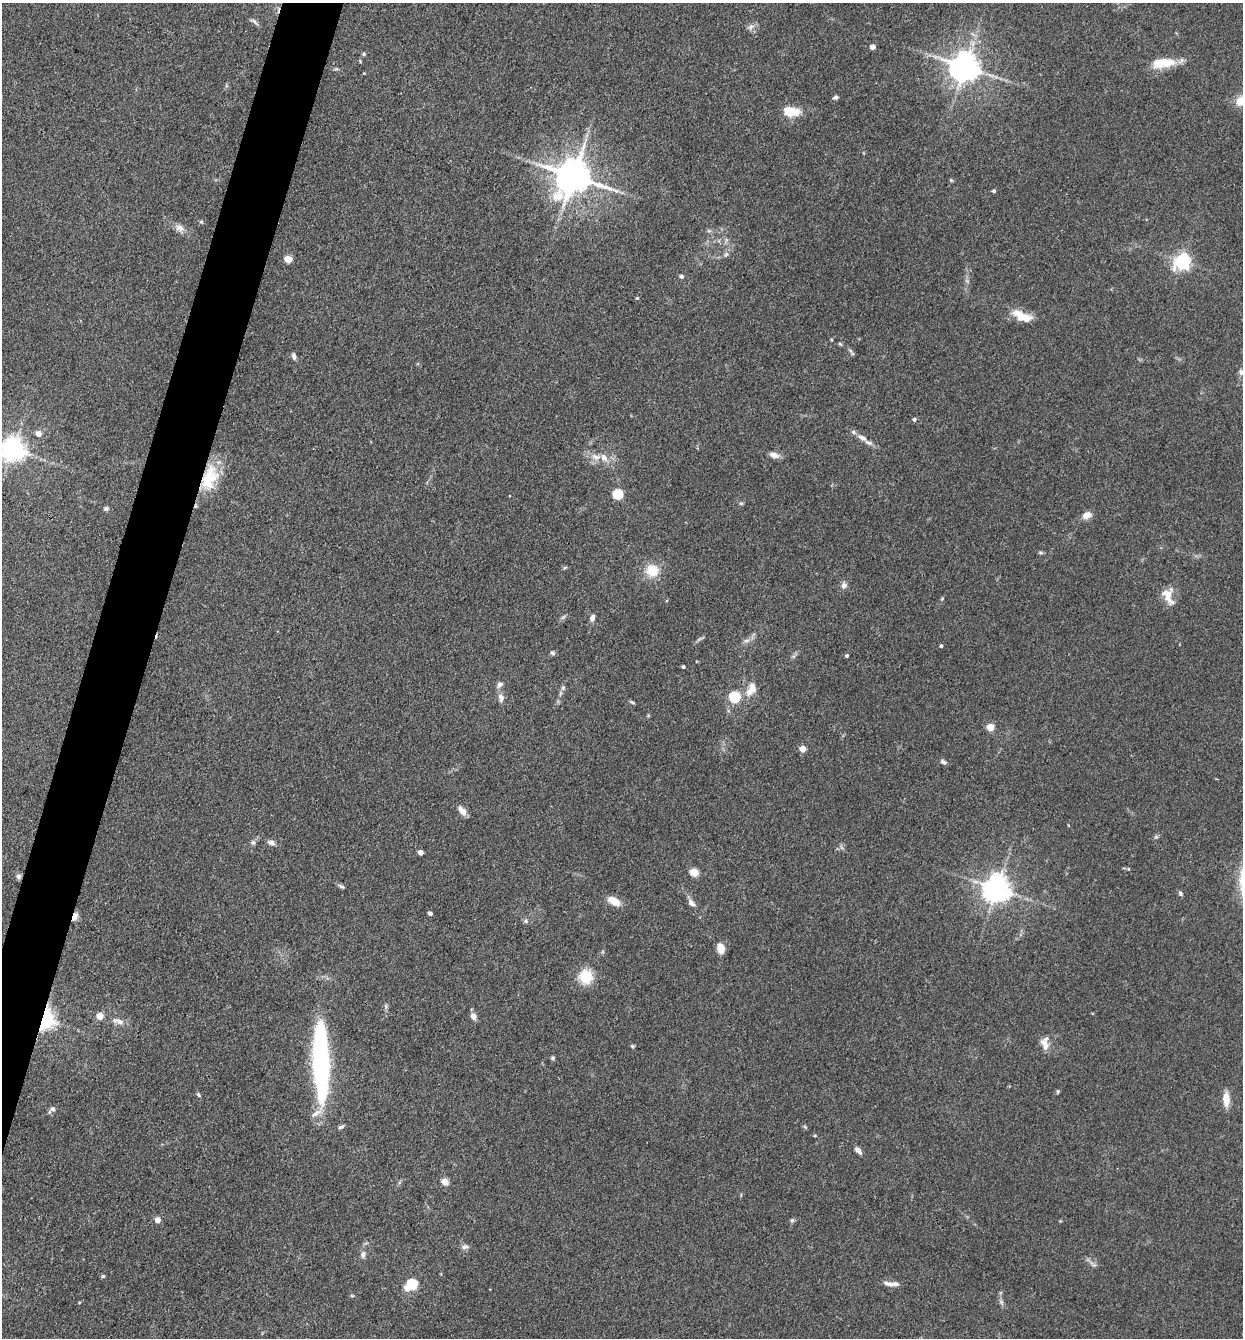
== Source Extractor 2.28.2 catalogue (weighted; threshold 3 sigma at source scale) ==
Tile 7 of 4 x 4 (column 3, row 2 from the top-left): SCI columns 2744-3984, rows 2672-4007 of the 5357 x 5342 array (HDU 1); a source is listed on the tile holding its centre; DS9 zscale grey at full resolution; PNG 1245 x 1340 px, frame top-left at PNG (2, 3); no overlay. Shown black and unused: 4% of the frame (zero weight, under 3 of 4 exposures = <1% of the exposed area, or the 3 px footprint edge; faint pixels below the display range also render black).
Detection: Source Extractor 2.28.2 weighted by HDU 2 'WHT'; one run over the whole footprint, this tile lists its part. Background 0.132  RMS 0.0068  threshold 0.0305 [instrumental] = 3 sigma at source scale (4.5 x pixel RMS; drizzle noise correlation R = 1.50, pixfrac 1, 0.05/0.05 arcsec/px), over >= 5 px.
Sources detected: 106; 1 cosmic-ray / hot-pixel residue — not listed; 4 inside a brighter listed object's ellipse — not listed separately; the other 101 listed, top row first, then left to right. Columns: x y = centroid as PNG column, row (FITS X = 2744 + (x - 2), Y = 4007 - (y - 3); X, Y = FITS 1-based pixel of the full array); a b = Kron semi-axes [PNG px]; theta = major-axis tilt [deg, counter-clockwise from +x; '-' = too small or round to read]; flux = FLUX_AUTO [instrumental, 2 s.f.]
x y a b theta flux
254 22 14 4 -40 2
751 27 10 7 54 2.9
872 47 4 4 - 5
364 54 5 4 - 0.9
1163 63 28 10 5 18
965 67 8 8 - 1100
835 97 6 4 13 1.6
1241 101 20 12 28 11
790 111 15 8 -9 19
573 176 11 10 - 1900
951 180 6 3 -45 0.74
994 191 4 4 - 1.3
201 222 6 5 - 1
180 228 12 9 -19 4.4
709 231 7 4 -18 1.1
726 255 8 6 68 1.6
288 259 5 5 - 16
1182 262 6 6 - 230
681 276 5 4 - 2.3
637 298 4 4 - 0.72
1022 316 25 10 -24 14
840 344 6 4 -44 0.89
850 351 7 4 -64 1.4
294 356 8 5 -74 2.1
1241 372 8 6 -73 2
914 420 4 4 - 1.5
38 433 5 5 - 6.2
862 438 13 6 -31 3.8
13 449 7 7 - 610
774 455 13 7 -15 3.8
596 457 15 8 -17 5.9
209 478 33 18 73 28
617 494 5 5 - 41
741 503 6 4 18 0.89
106 509 7 6 - 1.5
1087 515 11 8 28 5
1040 553 8 4 -8 1
565 567 6 4 20 0.88
652 570 15 15 - 14
844 585 9 8 - 2.7
1168 596 22 12 -71 9.4
563 617 7 4 35 1.4
592 618 8 5 67 3
746 640 9 4 9 1.9
941 646 3 3 - 1.2
552 653 6 5 - 1.5
846 656 4 3 - 1.2
683 667 4 3 - 1.2
500 684 8 6 60 2.6
563 688 7 5 70 1.5
751 690 20 10 62 8.6
734 697 6 5 - 56
501 698 11 8 -76 3.5
632 702 7 4 -35 1
990 727 5 4 - 15
802 749 5 4 - 9.8
943 762 8 5 -36 1.7
462 810 14 7 -51 4.4
1156 837 6 4 -43 1
253 842 7 6 - 1.8
271 843 9 6 -20 2.7
420 852 4 4 - 5.6
694 872 5 5 - 23
18 876 7 7 - 1.9
341 886 8 4 -14 1.4
997 889 8 8 - 880
1180 893 6 5 - 1.4
614 901 15 8 -29 8.7
691 903 10 7 -46 3.3
430 913 4 4 - 2.1
74 917 5 3 - 23
526 921 6 5 - 1.3
721 948 10 7 -72 7.2
586 977 13 11 89 21
386 1006 7 4 -88 1.3
100 1016 5 4 - 13
473 1016 8 6 -64 3.8
44 1019 7 5 71 480
118 1021 19 7 -21 5.1
1045 1045 17 9 -70 6
632 1046 5 4 - 0.92
553 1058 6 5 - 1
321 1063 79 14 -88 150
1058 1092 7 4 71 0.85
198 1095 6 4 -43 1.1
1226 1099 15 7 -87 9.1
53 1109 7 6 - 2.9
341 1127 8 5 28 1.5
805 1127 6 5 - 0.93
815 1135 4 4 - 0.72
858 1150 9 5 -49 3.6
445 1182 5 4 - 13
157 1220 5 4 - 6.3
792 1220 6 5 - 1.4
465 1247 10 6 14 2.2
363 1254 9 7 77 2.7
103 1276 5 5 - 0.96
411 1284 7 5 31 56
889 1284 15 6 -12 4.5
352 1296 6 4 -1 0.78
1001 1302 7 5 -46 1.6
Overlapping masked pixels (flux is a lower limit): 3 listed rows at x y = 209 478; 74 917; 44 1019
Isophote crosses this tile's border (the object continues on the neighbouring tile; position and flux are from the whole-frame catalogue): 2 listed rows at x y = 1241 101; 13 449